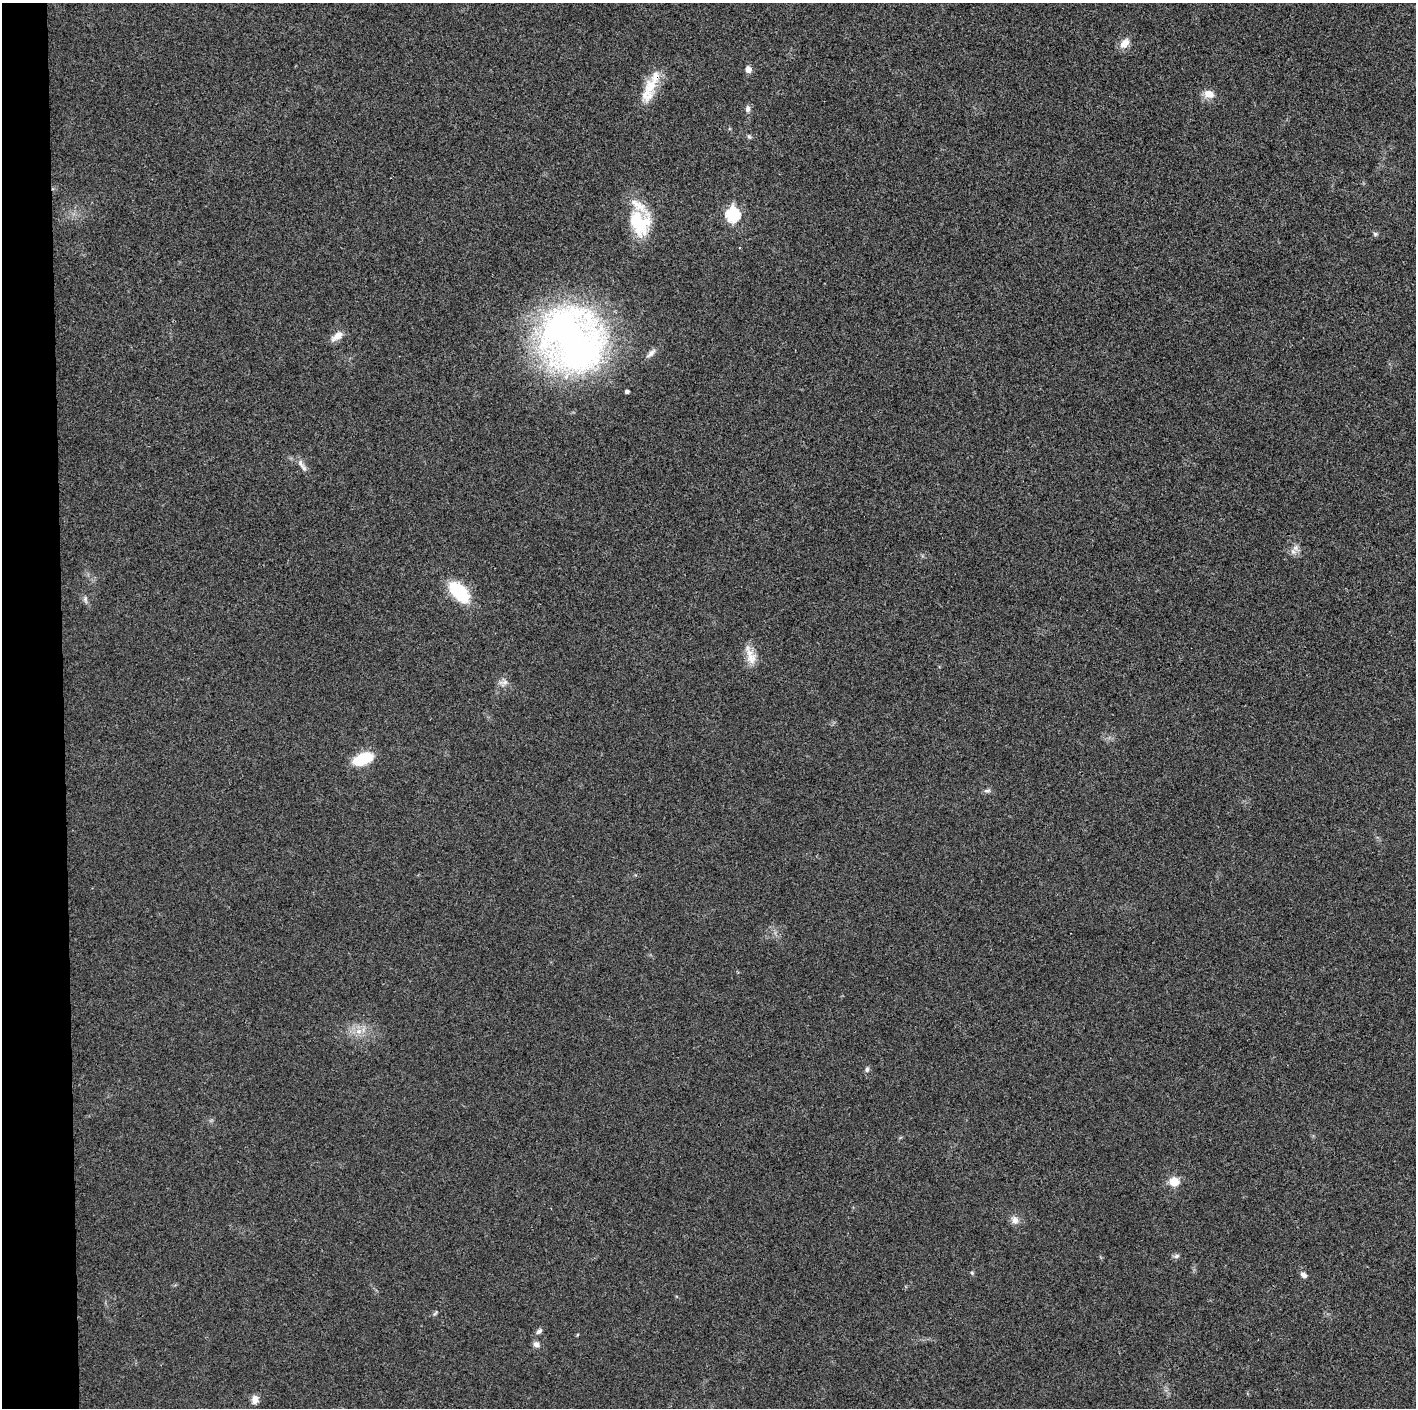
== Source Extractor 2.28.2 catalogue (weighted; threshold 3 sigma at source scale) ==
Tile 4 of 3 x 3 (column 1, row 2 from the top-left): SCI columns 1-1414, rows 1424-2829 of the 4249 x 4237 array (HDU 1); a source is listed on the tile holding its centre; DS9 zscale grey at full resolution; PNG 1418 x 1410 px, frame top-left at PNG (2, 3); no overlay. Shown black and unused: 4% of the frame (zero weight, under 3 of 4 exposures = <1% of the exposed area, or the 3 px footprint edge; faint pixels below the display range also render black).
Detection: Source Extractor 2.28.2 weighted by HDU 2 'WHT'; one run over the whole footprint, this tile lists its part. Background 0.0197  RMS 0.0056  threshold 0.025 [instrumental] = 3 sigma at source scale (4.5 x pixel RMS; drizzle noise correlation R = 1.50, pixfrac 1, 0.05/0.05 arcsec/px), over >= 5 px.
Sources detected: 33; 1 inside a brighter listed object's ellipse — not listed separately; the other 32 listed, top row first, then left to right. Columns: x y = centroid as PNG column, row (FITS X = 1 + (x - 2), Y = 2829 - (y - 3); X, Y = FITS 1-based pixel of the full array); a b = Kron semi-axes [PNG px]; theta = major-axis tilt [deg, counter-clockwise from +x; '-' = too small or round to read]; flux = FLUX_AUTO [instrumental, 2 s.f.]
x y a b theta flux
1124 43 12 9 48 5.4
748 69 6 5 - 4.1
650 87 41 14 71 15
1209 94 13 10 -11 5.3
748 109 9 6 89 1.9
749 136 7 5 -68 0.93
733 215 7 7 - 61
640 223 34 27 -73 27
1375 234 5 5 - 1
337 336 16 8 39 4.9
572 340 76 65 -55 230
651 353 16 6 44 2.7
627 391 4 3 - 1.5
300 463 15 6 -55 2.9
1295 548 10 8 12 3
459 592 27 14 -46 28
85 599 9 5 -81 1.5
751 656 28 11 -70 7.3
505 682 9 7 16 2.3
363 759 17 9 20 26
987 791 10 4 1 1.4
359 1031 10 7 15 4
867 1069 7 5 74 1.2
1174 1182 8 8 - 9.8
1015 1220 10 9 - 3.3
1176 1256 8 6 21 1.3
972 1273 5 4 - 0.7
1304 1275 8 5 -34 2.1
435 1313 8 3 45 0.74
539 1331 9 6 43 1.6
536 1344 9 8 - 2.1
255 1400 11 8 -89 3.4
Overlapping masked pixels (flux is a lower limit): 1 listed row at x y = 650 87